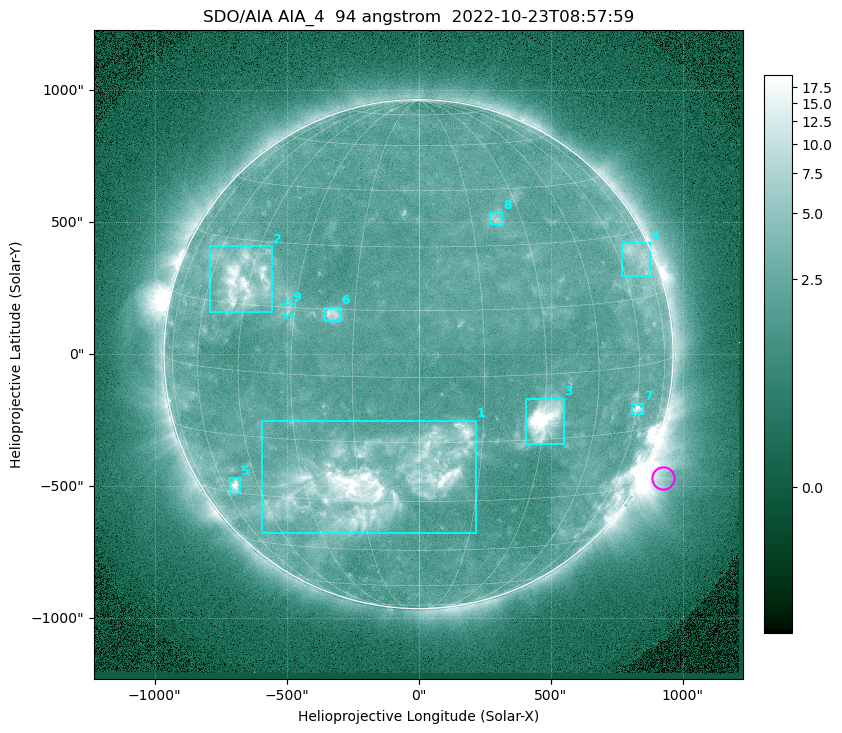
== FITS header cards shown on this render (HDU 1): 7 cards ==
TELESCOP= 'SDO/AIA '           / For AIA: SDO/AIA
INSTRUME= 'AIA_4   '           / For AIA: AIA_ATA1, AIA_ATA2, AIA_ATA3 or AIA_AT
WAVELNTH=                   94 / [angstrom] Wavelength
WAVEUNIT= 'angstrom'           / Wavelength unit: angstrom
DATE-OBS= '2022-10-23T08:57:59.122' / [ISO] Date when observation started; ISO 8
CTYPE1  = 'HPLN-TAN'           / CTYPE1: HPLN
CTYPE2  = 'HPLT-TAN'           / CTYPE2: HPLT

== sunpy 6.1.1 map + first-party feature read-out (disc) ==
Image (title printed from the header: SDO/AIA AIA_4  94 angstrom  2022-10-23T08:57:59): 1024 x 1024 px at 2.4 arcsec/px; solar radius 964 arcsec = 402 px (full disc in frame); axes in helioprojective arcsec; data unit not stated in the header (colour bar unlabelled)
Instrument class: DISC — disc imager (sunpy class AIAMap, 94 A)
Bright regions (active regions / flare kernels): reference = the median radial profile (limb darkening/brightening removed); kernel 9 px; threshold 5 sigma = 2.83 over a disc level ~2.17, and >= 1.15x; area >= 12 px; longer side >= 10 px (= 24 arcsec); searched inside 0.97 R_sun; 9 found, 9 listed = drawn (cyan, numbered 1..; 1 of them under ~33 arcsec drawn as corner ticks so the feature stays visible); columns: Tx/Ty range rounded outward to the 5 arcsec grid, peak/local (2 s.f.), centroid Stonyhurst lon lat
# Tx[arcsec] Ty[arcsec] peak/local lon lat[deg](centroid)
1 -595..215 -680..-250 9.5 -11 -25
2 -795..-555 155..410 7.5 -47 +21
3 405..550 -340..-165 15 +30 -10
4 770..875 295..420 3.6 +70 +24
5 -715..-675 -525..-470 7.1 -55 -28
6 -355..-295 125..175 4.9 -20 +14
7 805..850 -225..-185 5.4 +61 -10
8 270..320 490..535 3.1 +22 +37
9 -505..-480 150..190 2.5 -32 +15
Off-limb structures (1.02-1.3 R_sun): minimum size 162 px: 5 found; the strongest spans PA ~225..265 deg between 1.02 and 1.3 R_sun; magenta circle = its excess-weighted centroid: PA ~245 deg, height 1.08 R_sun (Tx ~925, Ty ~-470 arcsec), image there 3.5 x the reference